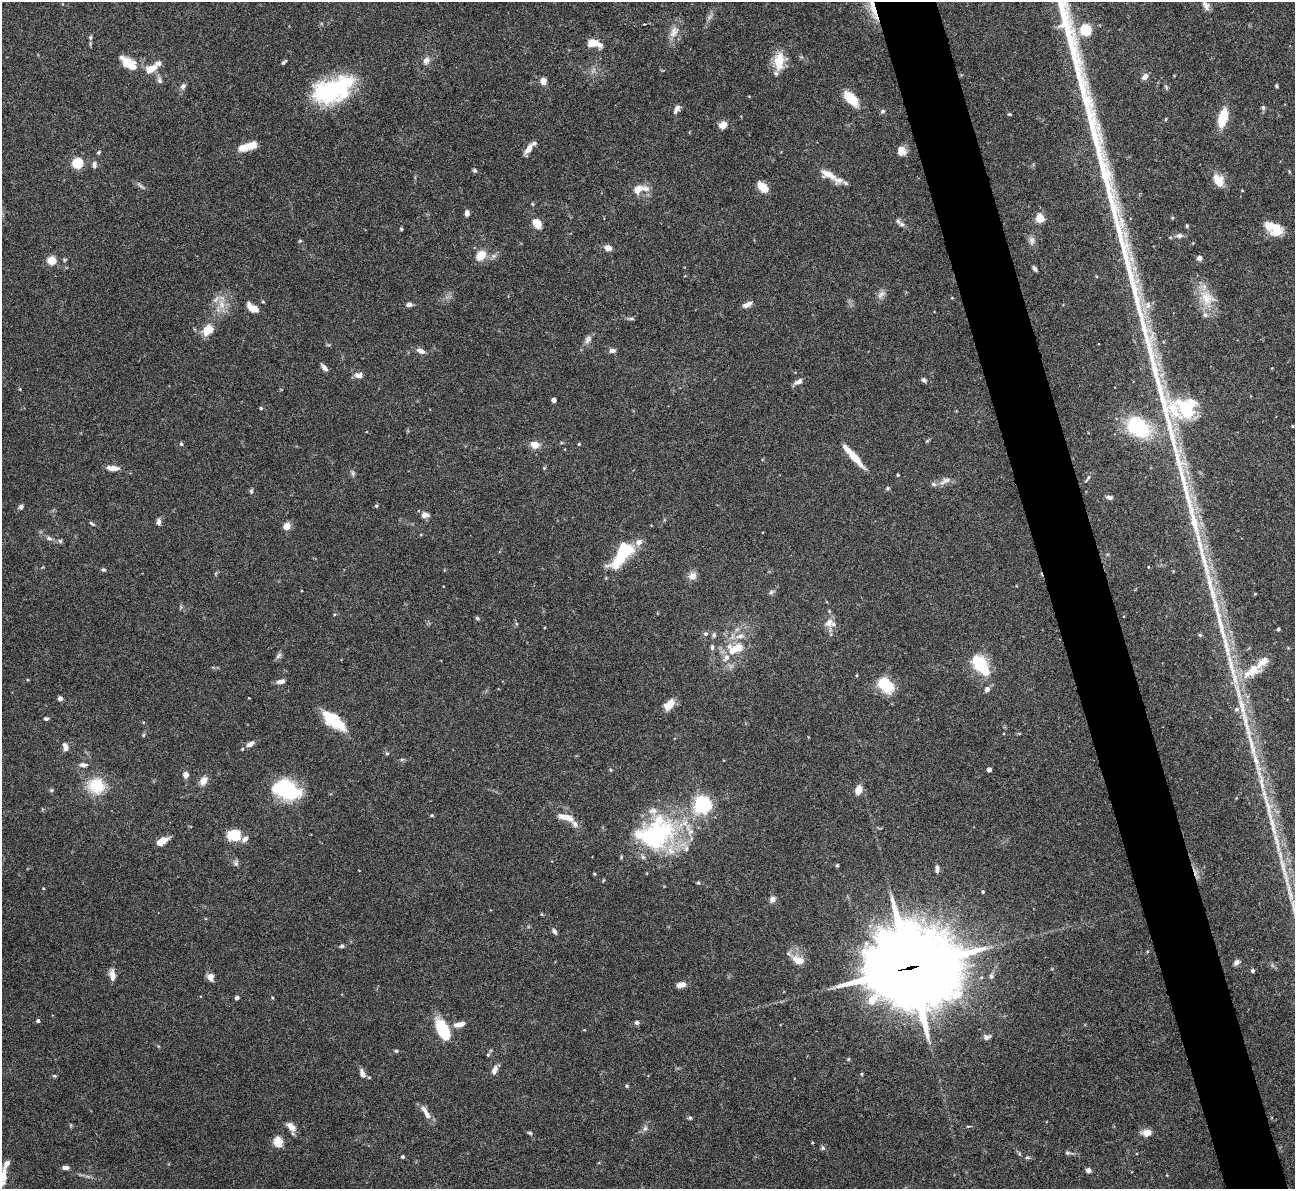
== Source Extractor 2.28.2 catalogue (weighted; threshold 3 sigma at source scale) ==
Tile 6 of 4 x 4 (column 2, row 2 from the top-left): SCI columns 1295-2587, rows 2637-3823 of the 5172 x 5153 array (HDU 1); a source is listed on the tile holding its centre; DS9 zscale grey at full resolution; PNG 1297 x 1191 px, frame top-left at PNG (2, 2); no overlay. Shown black and unused: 5% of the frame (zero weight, under 4 of 8 exposures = <1% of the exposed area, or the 3 px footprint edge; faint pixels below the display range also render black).
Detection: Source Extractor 2.28.2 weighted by HDU 2 'WHT'; one run over the whole footprint, this tile lists its part. Background 0.0647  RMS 0.0025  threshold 0.0101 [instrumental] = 3 sigma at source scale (4.09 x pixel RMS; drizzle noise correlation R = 1.36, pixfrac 0.8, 0.05/0.05 arcsec/px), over >= 5 px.
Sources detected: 212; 2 inside a brighter object's white glare — not listed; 19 inside a brighter listed object's ellipse — not listed separately; the other 191 listed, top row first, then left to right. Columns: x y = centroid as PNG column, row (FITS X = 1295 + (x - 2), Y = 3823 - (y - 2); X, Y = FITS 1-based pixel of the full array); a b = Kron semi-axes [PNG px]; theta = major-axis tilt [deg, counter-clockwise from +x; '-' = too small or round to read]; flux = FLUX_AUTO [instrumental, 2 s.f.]
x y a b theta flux
1206 5 13 7 -61 1
873 8 40 6 -73 4.4
644 24 3 2 - 0.17
1085 30 11 11 - 5.7
674 32 18 10 65 2.3
90 38 6 5 - 0.42
594 43 17 8 -13 2.6
426 60 10 8 63 1.2
779 61 23 13 83 4.9
284 62 7 3 41 0.4
126 63 19 10 -64 2.7
151 69 11 7 25 3.3
1145 77 8 6 46 1.1
160 80 9 7 -70 0.71
543 81 8 7 - 1.4
183 86 9 6 57 0.77
1277 86 5 3 - 0.28
331 89 45 22 24 27
851 99 18 9 -45 5.6
1263 108 7 5 -74 0.46
676 109 11 6 59 0.99
883 111 6 5 - 0.44
1009 114 5 3 - 0.22
1223 118 17 8 77 7.1
1166 119 5 3 - 0.2
723 125 7 6 - 2.4
243 148 12 9 16 2.3
528 149 14 6 56 1.9
901 151 10 9 - 1.8
98 152 5 4 - 0.34
77 163 5 5 - 19
94 165 8 6 82 0.73
475 170 5 5 - 0.35
828 174 22 10 -29 3
1218 181 15 10 -62 3.4
762 187 12 7 -45 3
639 189 21 9 11 3.2
532 204 4 4 - 0.23
467 213 6 4 -88 1
1040 218 9 8 - 2.7
537 223 9 7 -53 3.1
902 224 10 5 -19 0.73
1187 226 5 4 - 0.26
1274 228 21 12 -30 4.7
401 229 4 4 - 0.28
1179 235 9 6 5 0.81
300 241 6 3 -18 0.23
1032 241 10 8 -81 1
608 248 7 6 - 1.8
481 256 9 7 52 4.5
1199 258 6 6 - 0.78
51 260 5 5 - 9.3
1035 269 7 4 -57 0.52
881 294 12 7 50 1.1
952 298 4 3 - 0.19
1207 298 25 18 -46 5.4
263 302 5 3 - 0.22
409 304 6 5 - 0.85
747 304 12 5 25 1.4
222 305 12 8 -80 2.2
1148 305 11 7 88 1.6
253 308 13 7 -34 2.6
631 319 8 4 -8 0.4
208 330 12 9 42 4
588 339 13 7 52 1
612 350 8 5 0 0.81
421 351 11 6 -22 1.1
324 367 9 5 -46 0.91
359 375 11 7 -6 1.2
924 380 6 5 - 0.54
798 382 12 6 23 1
554 400 4 4 - 1.4
261 408 4 4 - 0.26
1187 408 39 29 10 15
1292 426 3 3 - 0.21
1138 427 38 26 -33 14
181 444 4 4 - 0.38
579 444 4 4 - 0.23
535 445 8 7 - 2.6
853 456 32 6 -48 4.3
113 468 14 6 -4 1.6
544 468 4 4 - 0.22
353 473 7 5 -83 0.48
898 475 3 3 - 0.26
1088 479 12 3 53 0.43
945 481 17 7 28 1.4
251 491 6 4 -78 0.43
1109 497 8 5 -11 0.71
376 506 5 4 - 0.28
21 507 6 5 - 0.53
425 515 8 6 -8 1.4
158 522 8 5 82 0.72
92 524 8 4 -38 0.38
287 526 7 6 - 2.1
49 538 8 5 -21 0.65
60 541 6 5 - 0.4
639 542 11 8 49 1.4
623 552 26 10 59 15
103 570 5 5 - 0.38
692 576 11 10 - 1.4
771 592 7 5 45 0.46
1255 594 4 3 - 0.21
477 618 5 5 - 0.32
829 622 13 10 50 1.7
1278 629 4 3 - 0.38
706 634 6 6 - 0.51
714 635 7 6 - 0.52
1200 635 5 5 - 0.34
712 647 8 5 -82 0.51
735 649 25 13 26 5.5
278 656 10 5 49 0.63
980 664 28 14 -49 9.4
1252 671 32 16 29 6.5
281 681 10 5 11 1.1
885 685 17 11 -39 9.1
987 689 6 5 - 0.87
60 698 5 4 - 0.72
669 704 13 8 41 2.8
1237 709 6 6 - 0.62
46 719 6 4 -8 0.39
334 720 28 12 -39 8.7
143 735 6 4 71 0.28
250 744 12 7 31 1.2
65 747 10 6 -75 1
387 753 6 4 -1 0.3
402 759 6 4 19 0.32
83 765 11 6 -6 0.85
989 769 4 4 - 1.3
611 770 5 4 - 0.24
186 775 7 6 - 1.1
203 781 11 8 58 1.7
96 786 22 20 -22 7.2
287 789 26 18 -30 16
51 790 5 4 - 0.38
858 790 10 6 73 2.2
702 805 6 6 - 88
432 815 5 4 - 0.27
565 817 18 7 -15 3
234 835 11 9 -14 8.4
655 836 53 34 14 32
245 838 10 6 40 1.1
162 841 10 5 29 3.6
236 863 10 5 75 0.55
837 865 4 3 - 0.37
937 869 9 5 89 0.82
594 874 4 3 - 0.29
698 883 5 4 - 0.32
43 888 4 3 - 0.17
983 892 4 3 - 0.3
772 899 8 7 - 0.89
541 914 5 3 - 0.22
554 931 7 5 -44 0.65
342 946 6 4 16 0.4
798 960 18 10 -24 2.6
1236 962 8 5 49 0.76
910 968 33 28 1 2400
1252 971 5 5 - 0.43
112 975 14 7 -84 1.5
210 977 7 6 - 2
681 985 10 6 9 1.6
237 998 5 4 - 0.58
273 998 4 3 - 0.22
38 1021 4 4 - 0.57
637 1022 5 5 - 0.62
459 1024 14 6 14 1.9
443 1030 20 10 -62 11
986 1037 9 7 -2 0.79
396 1051 5 4 - 0.33
488 1055 5 5 - 0.32
848 1059 5 3 - 0.23
494 1070 12 7 69 1.2
362 1073 11 7 -67 1.3
862 1074 5 3 - 0.22
54 1076 6 4 -21 0.29
627 1086 5 4 - 0.31
424 1110 15 6 -52 1.4
690 1118 5 4 - 0.36
968 1126 5 3 - 0.21
291 1127 14 7 -62 1.7
645 1128 6 6 - 0.56
530 1133 7 4 -19 0.35
1147 1133 10 7 6 2.2
278 1142 9 8 - 3.4
812 1142 4 3 - 0.2
823 1148 6 5 - 0.46
1067 1153 6 5 - 0.39
402 1157 4 3 - 0.41
1027 1157 7 4 -5 0.4
65 1168 8 4 0 0.8
1088 1170 5 5 - 1
3 1176 22 6 85 2.4
Overlapping masked pixels (flux is a lower limit): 2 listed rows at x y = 873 8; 910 968
Isophote crosses this tile's border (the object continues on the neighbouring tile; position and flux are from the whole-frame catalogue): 2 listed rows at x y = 873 8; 3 1176